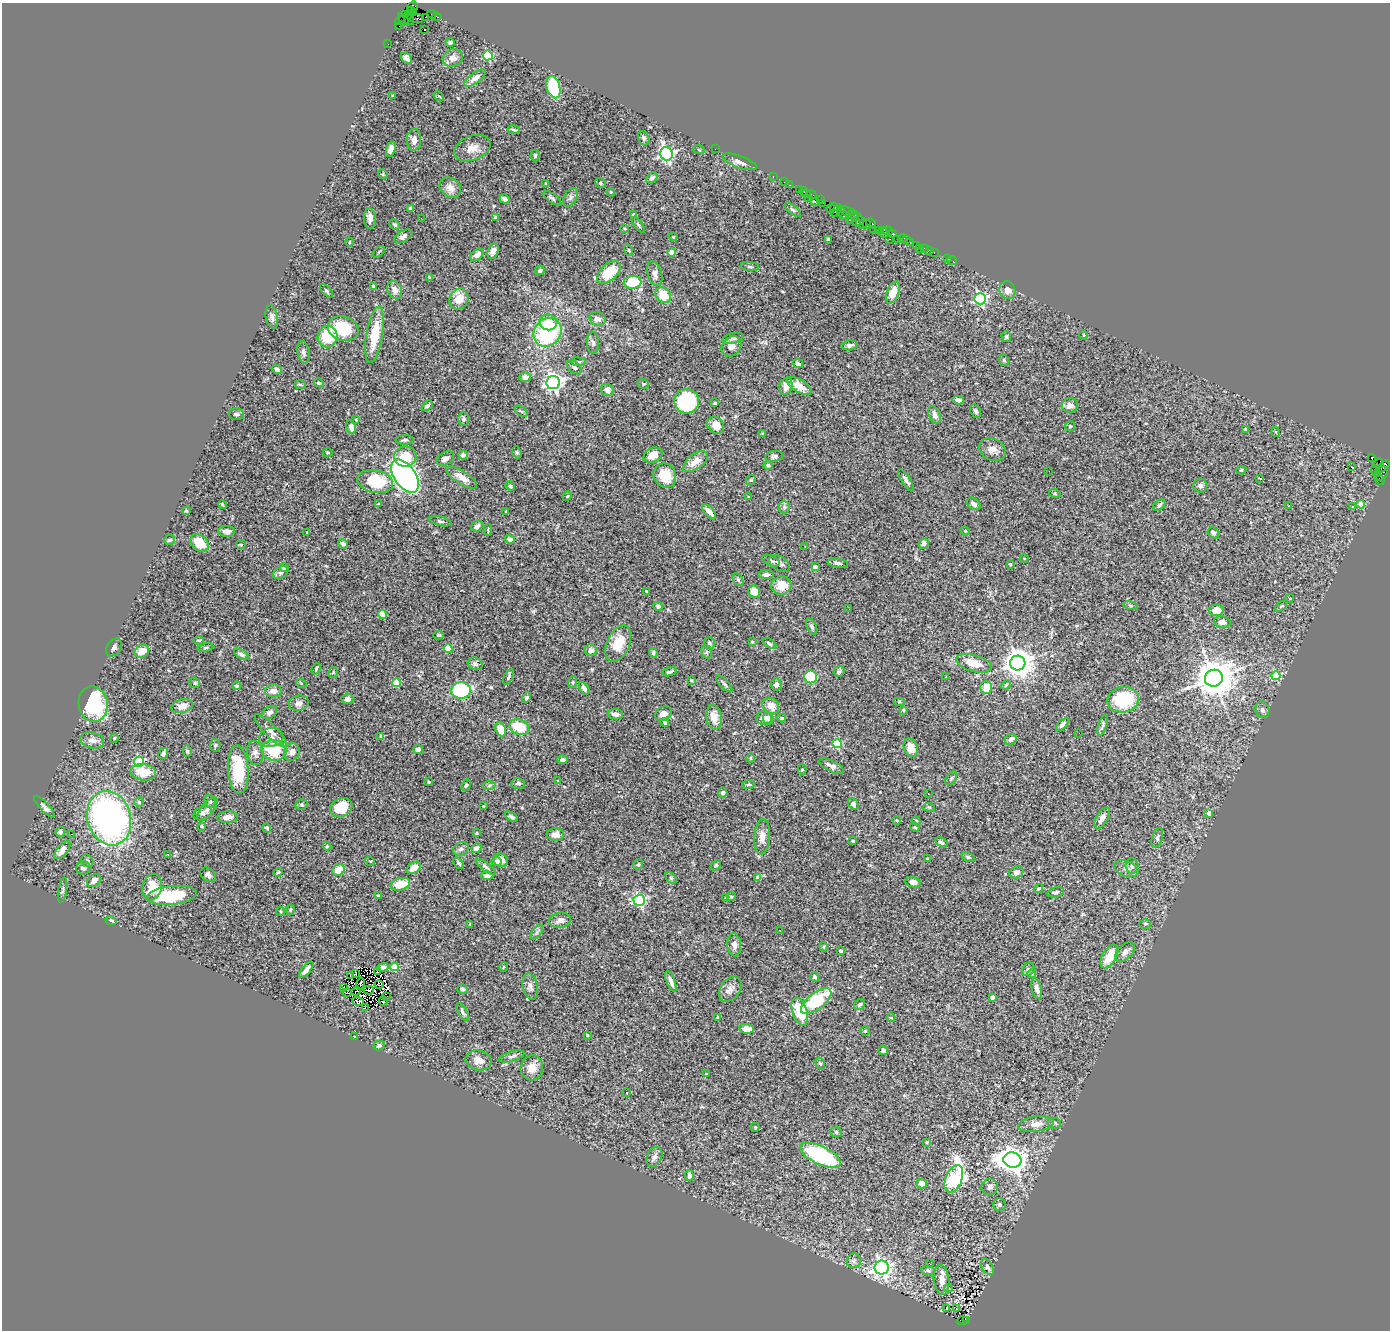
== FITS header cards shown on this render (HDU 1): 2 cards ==
NAXIS1  =                 1388
NAXIS2  =                 1328

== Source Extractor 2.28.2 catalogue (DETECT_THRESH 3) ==
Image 1388 x 1328 px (HDU 1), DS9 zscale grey, 1 PNG px = 1 image px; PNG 1392 x 1332 px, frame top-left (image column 1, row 1328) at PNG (2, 3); each listed source drawn as its Kron ellipse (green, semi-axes under 4 px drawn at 4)
Background 1.03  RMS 0.061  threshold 0.183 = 3 sigma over >= 5 px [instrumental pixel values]
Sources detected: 479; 3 with non-positive FLUX_AUTO (blend fragments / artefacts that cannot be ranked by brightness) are neither listed nor drawn; the other 476 listed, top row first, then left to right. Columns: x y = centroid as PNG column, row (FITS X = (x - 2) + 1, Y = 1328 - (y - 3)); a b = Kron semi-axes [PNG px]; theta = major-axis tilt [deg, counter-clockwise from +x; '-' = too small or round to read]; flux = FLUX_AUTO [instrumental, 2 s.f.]
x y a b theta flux
413 6 5 5 - 46
410 11 5 2 - 18
414 13 4 3 - 23
432 14 4 3 - 73
405 15 4 3 - 43
425 17 2 2 - 25
437 17 4 2 - 38
409 18 7 5 -86 240
417 18 7 4 6 210
404 19 7 2 -58 120
400 21 5 3 - 96
399 26 3 2 - 29
425 30 3 2 - 13
450 42 4 4 - 9.6
388 44 2 2 - 12
488 55 5 5 - 220
406 58 6 4 -40 18
453 58 10 8 26 26
475 78 12 5 37 24
553 87 11 6 -75 200
393 96 3 3 - 4.2
439 96 6 2 -43 3.5
513 130 6 3 -10 4.9
644 138 7 5 -66 9
414 140 10 7 89 25
472 148 19 12 21 43
391 149 8 4 72 21
715 149 2 2 - 12
699 150 6 3 -19 4
666 154 7 6 - 1000
535 155 6 4 89 6.8
739 162 18 6 -20 20
383 174 5 4 - 5.2
773 176 3 2 - 21
652 178 6 4 43 11
784 182 2 2 - 17
546 183 4 2 - 2.8
600 183 6 4 -40 5.6
790 185 2 2 - 12
450 188 11 9 -39 32
800 189 3 3 - 37
804 191 4 3 - 33
611 192 4 3 - 4.2
807 194 3 3 - 37
811 194 5 3 - 84
570 197 10 6 61 13
552 198 11 4 -36 9.5
808 198 3 3 - 10
504 199 5 3 - 12
821 199 3 2 - 33
815 202 4 3 - 110
823 203 2 2 - 15
834 207 3 3 - 43
830 208 3 2 - 14
411 209 4 3 - 7.4
793 210 10 4 -39 7.9
836 211 7 4 54 230
847 211 8 3 -18 120
842 213 7 3 -68 160
633 215 3 3 - 5.5
846 216 2 2 - 31
856 216 7 3 -25 150
496 217 4 3 - 12
370 218 10 6 -87 24
421 218 2 2 - 25
852 218 7 3 37 72
856 222 4 4 - 150
861 222 6 5 - 97
871 223 5 3 - 90
395 225 6 4 -44 7
638 225 9 3 -53 6.3
867 225 4 3 - 110
625 228 3 3 - 4.8
874 229 2 2 - 19
878 230 2 2 - 31
888 231 5 4 - 100
883 232 5 3 - 26
892 234 3 2 - 40
403 236 10 5 32 12
673 237 4 4 - 3.7
902 238 5 3 - 71
889 239 3 2 - 68
897 239 3 2 - 34
828 240 3 3 - 6.6
907 240 3 2 - 22
349 242 4 3 - 3.1
910 242 2 2 - 21
916 246 4 2 - 19
919 248 2 2 - 7.8
924 248 3 3 - 32
629 250 6 4 -71 5
929 250 3 2 - 9
493 251 8 5 67 21
379 252 7 2 45 3.9
672 252 4 4 - 38
934 253 3 2 - 28
477 255 7 5 40 21
947 258 2 2 - 11
952 261 5 2 - 14
750 267 9 3 -5 6.9
540 270 5 4 - 7.3
609 272 14 8 43 110
655 274 13 7 -73 20
429 278 3 3 - 4.8
633 282 9 6 3 150
373 287 4 3 - 7.3
395 290 9 7 -63 25
1007 290 9 8 - 29
326 291 8 4 -46 5.8
893 292 11 6 69 59
663 295 8 7 - 84
459 299 11 9 63 60
980 299 6 5 - 600
272 317 12 6 -79 15
598 319 8 6 -23 21
548 322 9 8 - 45
343 329 16 12 -20 180
547 332 15 13 50 390
374 335 28 8 80 140
1083 335 5 3 - 3.2
328 337 11 10 - 160
1006 337 5 4 - 6.3
733 338 11 5 11 10
593 343 11 6 -87 13
849 345 8 5 10 12
731 346 11 9 48 31
304 352 11 6 -79 14
1004 360 6 5 - 5.7
578 362 7 3 -7 5.8
798 364 5 4 - 11
574 367 9 5 -40 12
277 369 5 4 - 14
525 377 6 5 - 17
319 383 5 4 - 5.6
553 383 7 6 - 1900
300 384 6 4 -2 4.7
643 384 6 4 -20 5.4
786 386 9 6 75 38
799 386 13 6 -31 50
607 390 6 6 - 20
958 400 5 4 - 17
687 401 12 12 - 370
715 403 3 3 - 4.2
1070 405 8 7 - 24
427 406 6 3 43 9.6
521 411 7 3 -36 5.6
976 411 7 5 -65 8.9
236 414 7 6 - 9.4
935 415 9 5 -68 24
356 419 3 3 - 3.6
463 419 6 5 - 9.2
716 425 9 7 -48 41
1070 426 5 5 - 6
351 427 7 4 -77 14
1246 429 3 3 - 12
1276 432 5 3 - 3
762 433 3 2 - 5.9
405 440 9 4 2 8.6
992 450 14 10 -29 30
517 452 6 4 -67 6.1
328 453 5 3 - 3.9
463 455 4 4 - 13
653 455 10 7 26 41
405 456 11 10 - 89
774 456 9 5 6 10
1371 457 4 3 - 650
445 459 9 6 28 22
695 462 14 7 37 43
1379 463 6 2 52 57
768 465 5 4 - 8.2
1352 467 3 2 - 1.8
1383 467 9 3 40 190
1241 470 5 4 - 6.3
1049 471 2 2 - 1.9
1376 471 6 2 -68 44
1381 473 8 5 50 200
665 475 12 11 - 99
405 476 19 11 -55 1800
462 477 18 6 -32 35
1260 478 3 2 - 4.2
751 480 5 4 - 4.9
906 480 13 4 -56 13
1380 480 5 3 - 54
375 481 18 11 -12 180
510 486 5 4 - 6.4
1200 486 7 7 - 14
1055 494 6 4 -20 4.8
567 496 5 4 - 4
749 497 3 3 - 3.5
222 504 4 3 - 3.3
378 504 4 3 - 3.4
974 504 8 5 -37 16
1361 504 4 4 - 55
1159 505 7 5 38 7.4
1289 505 3 2 - 5.1
784 507 6 6 - 9.1
1352 507 3 3 - 4.3
186 511 3 3 - 3.8
506 511 4 2 - 2.1
709 512 9 4 -48 24
440 521 11 4 -13 8.5
477 526 6 5 - 12
488 530 6 2 87 9.1
227 531 8 5 -1 20
965 531 5 4 - 4.2
307 532 3 2 - 3
1214 533 6 5 - 11
510 539 5 4 - 14
169 540 5 5 - 7.6
199 543 10 7 -42 86
924 543 5 5 - 22
343 544 5 4 - 11
241 545 5 3 - 4.3
805 546 3 2 - 3.6
1024 558 4 3 - 3.3
771 561 9 5 -23 9.8
779 563 11 7 -34 16
838 563 10 4 -9 12
1010 565 3 3 - 4.1
284 567 4 4 - 38
815 567 4 3 - 22
280 573 8 5 30 11
766 575 7 4 -1 11
738 580 7 5 -64 7.2
781 585 10 9 - 56
646 591 3 2 - 2.7
754 592 6 6 - 49
1290 598 4 3 - 3.3
658 606 5 4 - 9.8
1131 606 7 3 -19 6
1281 606 7 3 36 5
849 609 3 2 - 3.5
1216 610 7 6 - 37
382 614 4 4 - 120
1222 622 8 6 -10 18
812 627 8 4 -65 9.5
439 635 5 4 - 5.5
199 640 5 4 - 4.4
752 642 4 3 - 3.6
709 643 6 5 - 10
769 643 8 4 -35 7.1
618 644 19 11 66 96
114 647 10 7 56 12
205 647 8 4 9 5.9
448 649 4 4 - 78
591 650 6 6 - 20
142 651 8 6 28 51
707 652 7 5 -74 8
653 653 5 4 - 8.8
241 654 8 4 -29 11
974 663 18 8 -15 67
1018 663 7 7 - 5300
475 664 7 6 - 11
316 669 6 3 65 5.7
839 671 6 5 - 9.6
333 672 5 5 - 4.9
670 672 7 4 15 9.7
1276 676 5 4 - 170
508 677 8 3 66 7.6
811 677 6 6 - 190
946 677 3 2 - 2.6
1214 678 9 8 - 11000
691 680 3 3 - 3.4
573 682 6 4 71 4.4
195 683 5 5 - 5.9
301 683 5 3 - 3.6
397 683 4 4 - 120
724 684 11 4 -47 8.8
776 685 6 5 - 16
1006 685 5 4 - 5.4
236 686 4 4 - 8.1
986 687 6 6 - 60
584 688 7 4 -57 12
461 690 10 8 6 340
273 691 8 6 5 24
527 698 5 4 - 7.2
347 699 6 5 - 15
1123 700 16 13 10 180
899 702 6 4 0 4.7
299 703 10 7 14 19
93 704 18 14 -80 310
182 706 11 6 16 36
771 706 9 7 -43 40
903 710 4 3 - 3.9
1262 710 8 7 - 15
269 712 8 5 35 16
615 714 8 5 -5 17
663 714 9 7 32 25
714 717 12 7 -82 39
764 718 7 7 - 21
768 718 6 5 - 12
782 718 4 3 - 5.5
665 722 4 4 - 8.2
1062 725 8 3 46 11
1103 725 11 3 71 9.4
519 727 10 7 -19 100
501 729 7 5 -67 69
271 731 22 6 -46 27
1079 733 2 2 - 2.1
381 736 3 3 - 6.6
271 737 12 9 11 25
114 738 4 4 - 4.9
1011 739 6 5 - 17
92 740 12 8 -13 23
837 744 5 4 - 220
215 745 6 5 - 6.8
911 748 9 6 -65 50
418 749 5 4 - 15
274 750 12 10 -10 140
187 751 5 4 - 7.1
292 752 9 7 63 25
255 753 12 8 -81 20
163 754 5 4 - 10
751 758 5 3 - 3.5
563 760 5 3 - 11
139 762 5 5 - 270
831 766 13 5 -27 18
238 770 24 10 -86 170
802 770 5 4 - 4.6
143 772 13 8 -8 90
951 778 8 4 52 7.3
558 781 3 2 - 2.4
429 782 3 3 - 4.6
518 783 7 5 2 9.4
466 785 6 4 67 6.4
489 785 6 4 3 6.6
748 785 6 3 2 4.8
723 793 5 4 - 8.4
928 794 2 2 - 2.5
210 801 7 5 -59 12
139 802 5 4 - 5.9
853 804 6 5 - 14
302 805 6 5 - 7.5
483 806 4 4 - 3.7
44 807 14 4 -47 16
341 807 11 9 25 110
929 807 6 3 -18 4.8
207 809 14 6 50 15
203 813 9 6 26 12
1209 813 4 4 - 35
228 817 10 5 4 28
511 817 7 4 -31 8.7
109 818 27 21 -74 1600
1102 818 11 6 58 22
897 820 4 3 - 4.4
916 821 5 4 - 4.8
202 826 4 3 - 9.1
915 827 5 4 - 4.9
267 828 5 4 - 7.6
60 832 5 4 - 13
477 833 4 4 - 4
71 834 2 2 - 21
555 834 8 6 1 25
762 837 17 8 87 31
1157 838 10 5 73 12
853 841 4 3 - 3.5
941 842 7 4 -30 8.5
327 846 4 4 - 4.6
476 848 5 3 - 12
461 849 8 6 35 12
62 850 11 5 53 28
168 854 3 2 - 4
968 857 7 4 -21 6.9
927 858 4 2 - 3.3
501 860 7 6 - 35
87 861 7 5 -51 7.4
370 861 5 3 - 4.4
496 861 5 4 - 17
459 863 6 4 -53 6.8
638 864 5 4 - 5.7
716 865 6 4 46 5.6
1132 866 8 6 -87 9.7
486 867 12 4 -35 10
83 868 7 6 - 13
414 868 8 5 34 35
1126 869 12 7 -20 22
338 870 6 5 - 61
278 872 4 3 - 5.8
1016 872 7 5 26 17
208 875 8 6 -35 16
487 876 6 4 -2 17
758 877 4 4 - 33
671 878 7 4 -45 6.2
94 880 7 5 37 21
913 882 8 5 -12 26
400 884 10 6 15 72
152 887 13 9 76 91
1039 888 4 4 - 5.1
63 890 12 4 80 9.7
1056 892 9 4 15 10
172 895 25 9 6 230
378 896 4 4 - 4.9
731 896 4 4 - 4.8
726 898 4 2 - 3.3
639 900 5 5 - 490
290 909 5 4 - 5.7
281 911 4 2 - 3.7
111 920 6 3 -20 6.4
560 920 11 7 11 24
470 924 4 3 - 3.4
1145 924 5 5 - 6.1
779 930 2 2 - 2.8
537 932 8 4 54 11
734 945 11 7 -84 21
824 947 5 3 - 3.7
840 951 3 3 - 7
1125 952 12 7 46 22
1109 956 13 7 60 82
383 967 5 3 - 11
395 967 4 4 - 140
503 967 5 3 - 3.4
1028 969 7 5 55 8.6
306 970 10 4 51 19
377 971 3 2 - 6
355 974 3 2 - 3.6
1032 974 5 4 - 13
351 975 2 2 - 5.3
814 977 5 4 - 8.2
671 981 11 4 -68 23
360 983 6 2 77 3.3
379 985 5 2 - 3.1
530 986 13 7 -77 20
343 988 4 2 - 1.7
462 989 5 5 - 8.2
730 989 14 10 54 28
1037 989 10 5 -77 20
369 990 5 3 - 1.7
356 991 5 2 - 0.75
347 993 4 3 - 2.8
387 997 3 2 - 5.2
993 997 4 3 - 11
358 1001 6 4 -15 6.3
383 1001 5 2 - 3.5
816 1001 18 8 38 230
860 1004 6 4 44 7
365 1007 4 2 - 8.9
463 1012 10 4 -61 10
800 1012 14 7 -72 140
718 1017 3 3 - 9
891 1018 4 3 - 3.1
747 1029 7 5 -7 33
865 1031 5 4 - 3.8
587 1035 3 3 - 4.7
355 1036 3 2 - 2.9
379 1046 6 4 13 9.1
883 1050 5 4 - 9.7
512 1056 13 5 16 13
479 1060 13 10 -12 32
820 1064 6 4 -60 5.6
532 1068 13 11 73 40
706 1074 4 2 - 2.9
627 1093 3 2 - 2.5
1054 1123 7 5 -11 8.6
1036 1124 18 7 7 40
755 1127 4 3 - 4.6
836 1132 6 5 - 8.8
926 1142 3 2 - 3.6
821 1155 22 9 -26 400
654 1157 11 7 64 17
1012 1160 9 7 -11 3700
689 1176 5 4 - 15
954 1179 14 8 67 660
922 1184 5 4 - 30
990 1187 8 8 - 15
999 1204 6 6 - 9.8
854 1261 7 7 - 12
930 1264 3 3 - 15
987 1267 9 5 -61 12
882 1268 7 7 - 1500
928 1271 7 4 -3 7.4
942 1280 15 7 -83 33
948 1288 4 3 - 4.5
947 1308 3 2 - 2.2
956 1309 3 2 - 3.6
962 1321 5 4 - 170
967 1321 3 2 - 58
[3 non-positive-flux detections neither listed nor drawn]